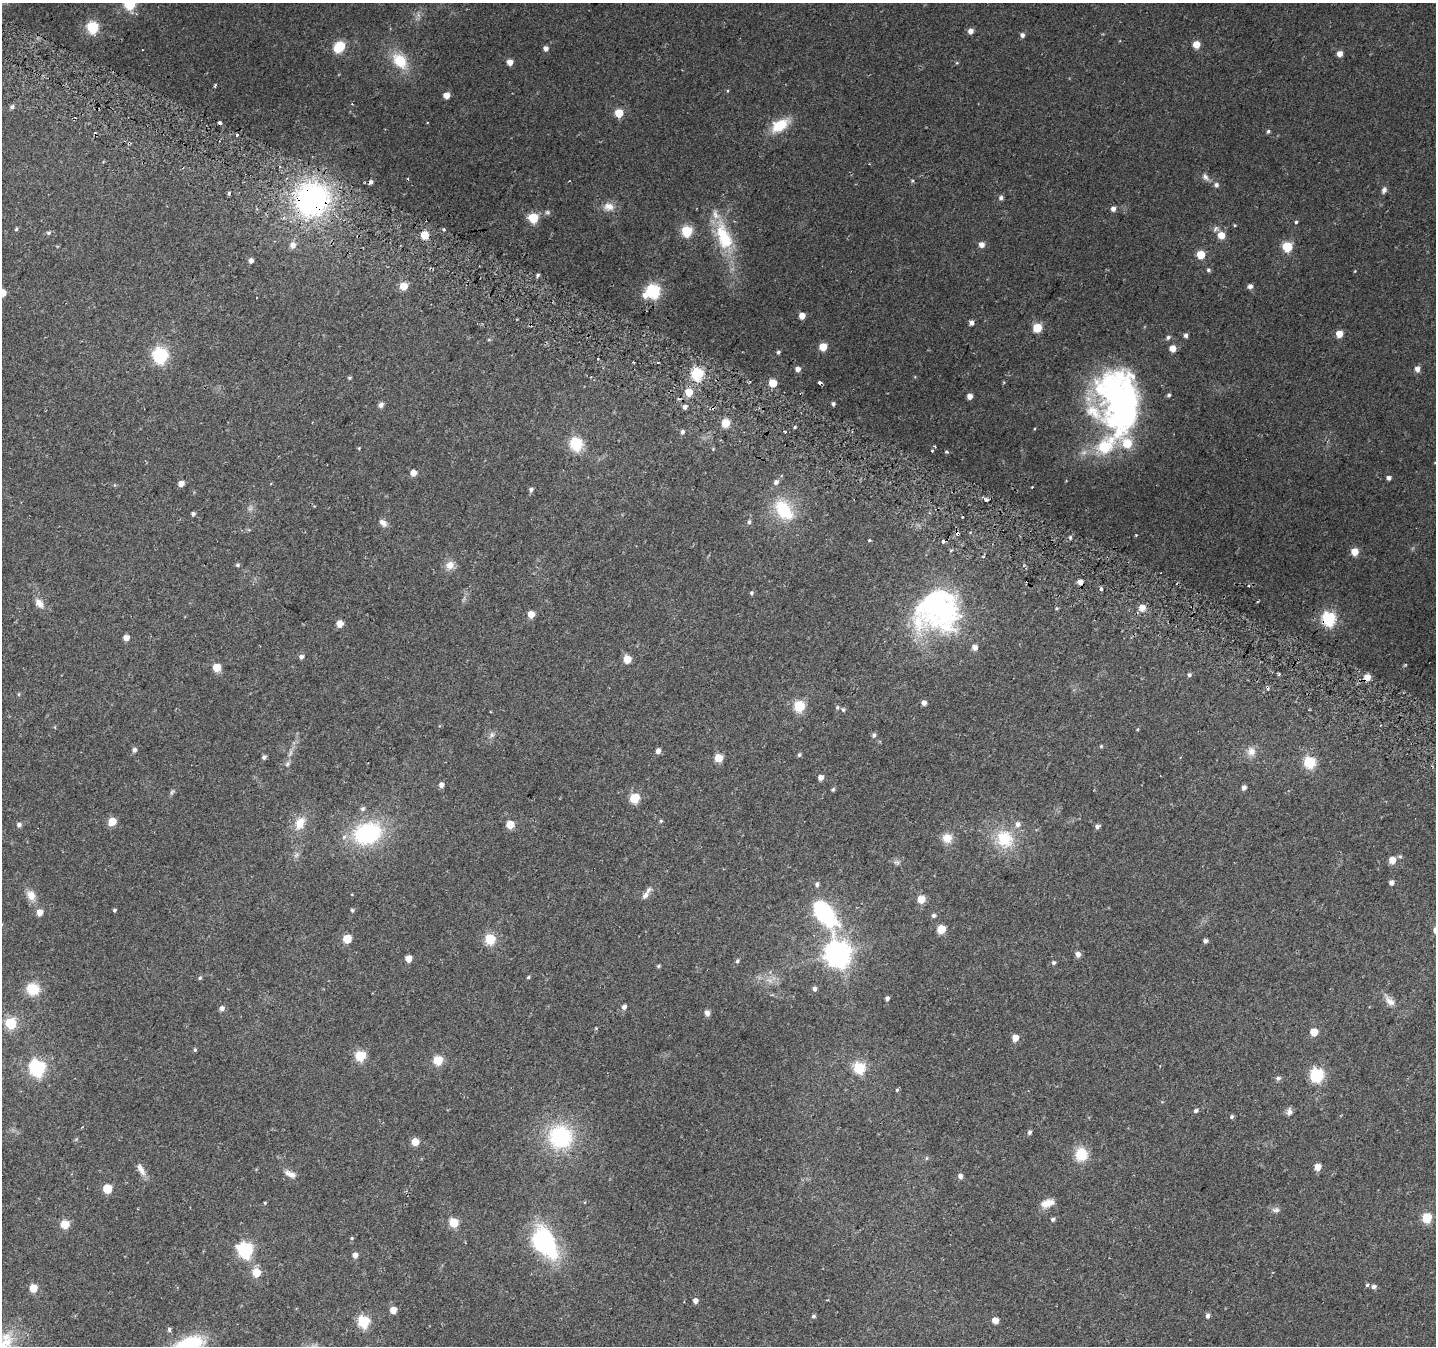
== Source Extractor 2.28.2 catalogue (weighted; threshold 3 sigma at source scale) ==
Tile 11 of 4 x 4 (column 3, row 3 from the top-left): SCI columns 2893-4326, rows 1640-2983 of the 5776 x 5902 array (HDU 1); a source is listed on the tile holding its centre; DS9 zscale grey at full resolution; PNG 1438 x 1348 px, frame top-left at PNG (2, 3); no overlay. Shown black and unused: <1% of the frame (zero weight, under 2 of 3 exposures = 2% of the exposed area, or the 3 px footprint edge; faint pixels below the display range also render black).
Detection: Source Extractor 2.28.2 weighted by HDU 2 'WHT'; one run over the whole footprint, this tile lists its part. Background 0.0525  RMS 0.012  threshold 0.0531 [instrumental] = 3 sigma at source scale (4.5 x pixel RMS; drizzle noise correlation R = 1.50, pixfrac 1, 0.0396/0.0396 arcsec/px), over >= 5 px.
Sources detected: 264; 2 too faint to see at this stretch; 2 inside a brighter object's white glare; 10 cosmic-ray / hot-pixel residue — not listed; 6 inside a brighter listed object's ellipse — not listed separately; the other 244 listed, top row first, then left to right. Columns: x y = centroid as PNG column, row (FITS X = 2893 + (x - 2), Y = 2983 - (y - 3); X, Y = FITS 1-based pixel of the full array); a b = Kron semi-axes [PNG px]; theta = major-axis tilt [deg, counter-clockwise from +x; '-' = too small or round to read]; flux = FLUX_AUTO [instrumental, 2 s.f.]
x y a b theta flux
130 3 6 6 - 120
92 27 6 6 - 130
970 31 5 5 - 7.3
1022 35 5 5 - 4.1
1196 44 5 5 - 20
339 47 8 5 46 78
546 48 5 4 - 5.4
1340 54 5 5 - 9.2
400 61 22 15 -51 32
510 62 5 4 - 11
957 63 5 3 - 1.1
216 85 4 3 - 2.1
447 95 5 5 - 13
12 107 5 5 - 2.8
619 113 5 5 - 35
220 122 3 3 - 13
427 122 3 2 - 1.2
780 125 20 11 31 34
1268 131 5 4 - 2
237 135 3 3 - 24
1205 177 12 7 -51 5.1
569 181 3 2 - 0.66
1216 185 7 6 - 3.1
1384 190 9 6 63 3.7
1001 198 5 5 - 3.5
312 199 34 31 59 260
609 207 15 11 -5 11
1113 209 5 5 - 5.4
547 212 6 6 - 2.3
533 218 6 5 - 65
1296 222 4 4 - 1.5
1235 225 4 4 - 1.1
1215 228 9 5 46 3.3
16 229 5 4 - 1.6
444 229 3 3 - 1.8
687 231 5 5 - 98
48 233 6 5 - 2.2
424 235 5 5 - 28
1221 235 5 5 - 19
724 237 44 19 -70 63
981 244 5 5 - 9.3
293 245 7 6 - 7.2
1287 246 5 5 - 69
1201 254 5 5 - 38
251 261 5 5 - 5.6
1208 270 5 5 - 2.2
1355 271 5 3 - 0.84
538 275 5 4 - 2.2
403 286 5 5 - 26
1250 286 5 5 - 5
653 291 6 6 - 200
2 293 5 5 - 21
645 295 7 7 - 9.2
802 315 5 4 - 12
972 323 5 5 - 5.3
1037 327 5 5 - 46
1339 334 5 5 - 18
1186 335 5 4 - 3.5
1168 337 6 5 - 2.6
489 340 5 3 - 1.2
823 347 5 5 - 29
1172 348 5 5 - 17
778 352 5 4 - 2.4
160 355 7 6 - 260
598 359 3 3 - 1.9
658 362 3 2 - 1.4
798 369 4 4 - 7.3
1417 369 6 5 - 6.9
697 374 6 5 - 170
591 377 3 2 - 2
349 378 5 4 - 1.6
750 382 5 3 - 1.6
773 383 5 5 - 36
820 383 4 3 - 6.2
1112 389 82 42 59 240
689 392 5 5 - 27
1169 395 5 4 - 2
970 396 4 4 - 8.2
679 399 4 3 - 1.9
833 404 4 4 - 2.8
381 405 6 5 - 4.9
685 407 5 5 - 4.1
726 423 5 5 - 35
795 427 4 4 - 1.3
682 432 5 4 - 3.3
1127 443 8 6 -66 44
576 444 6 6 - 160
935 446 3 2 - 1.5
359 448 4 3 - 1.1
713 449 4 3 - 0.9
932 451 3 3 - 2.5
413 473 5 5 - 12
1389 478 4 4 - 4.3
776 482 6 5 - 3.9
181 483 5 4 - 9.4
1032 487 3 2 - 1.5
531 489 5 5 - 3.2
986 500 5 4 - 3.6
784 510 24 15 -52 55
193 514 4 4 - 2.8
749 522 6 5 - 2.8
383 523 12 7 -39 5.9
1136 535 3 3 - 1.4
1070 537 6 4 72 2.1
869 540 3 3 - 1.2
1355 551 5 5 - 21
237 565 5 4 - 2
450 565 12 10 50 10
1080 582 5 4 - 8.6
1101 589 4 3 - 3.3
751 593 5 5 - 1.7
39 603 14 8 -49 9.3
1056 608 5 4 - 1.3
1142 608 8 8 - 8.3
938 609 37 33 31 310
531 614 5 5 - 20
1329 619 6 6 - 200
340 624 5 5 - 11
126 638 5 5 - 8.8
975 647 5 5 - 6.5
301 657 6 5 - 3.7
627 659 5 5 - 25
217 667 5 5 - 34
1279 674 5 3 - 1.4
1189 675 5 5 - 2.5
1367 678 5 5 - 14
1267 687 4 4 - 2.7
19 694 5 3 - 1.3
924 703 5 4 - 5.2
799 706 6 6 - 81
837 707 6 5 - 2
843 710 6 5 - 2.1
1138 729 5 3 - 1
491 735 9 8 - 4.5
874 735 6 5 - 2.5
1101 746 5 4 - 1.5
134 750 6 5 - 3.5
658 751 5 5 - 6
1251 751 14 12 -79 10
290 753 12 4 66 4.7
799 755 5 4 - 2.2
264 757 4 4 - 3.2
719 758 5 5 - 40
1309 762 6 6 - 110
287 764 8 5 50 2.8
820 777 5 4 - 7.1
441 785 5 5 - 5.9
1244 787 5 4 - 4.7
833 789 6 4 63 1.8
172 792 7 5 47 2.2
634 798 5 5 - 64
363 809 7 6 - 2.8
112 821 5 5 - 28
661 821 5 4 - 1.5
300 823 20 12 65 18
510 824 5 5 - 34
19 825 5 5 - 4
1097 827 6 5 - 3.5
367 833 28 21 18 120
947 838 10 10 - 15
1005 839 25 22 -58 46
296 855 10 5 54 3.3
1400 856 5 5 - 1.8
1392 860 5 5 - 19
896 863 10 5 -9 3.1
1391 883 5 4 - 5.4
817 884 6 5 - 3
31 895 13 10 -66 12
645 895 13 7 54 6.5
921 899 5 5 - 29
114 910 4 3 - 1.8
352 910 4 4 - 2
40 912 5 5 - 11
824 912 31 15 -52 140
933 916 5 5 - 2.8
941 929 5 5 - 38
347 939 5 5 - 37
490 939 5 5 - 81
1205 941 4 4 - 3.5
837 954 9 8 - 1200
1078 954 5 5 - 7.2
408 959 5 5 - 14
737 961 6 4 75 2
1054 963 5 4 - 2.6
658 966 5 4 - 1.6
528 977 4 3 - 1.5
200 978 6 5 - 1.8
33 989 14 12 -29 26
814 989 5 5 - 3.6
887 998 4 4 - 3.3
1389 1001 20 9 -48 9.1
624 1007 5 4 - 4.7
222 1008 5 5 - 4.9
707 1013 7 5 -70 4.8
11 1023 6 6 - 87
596 1028 5 4 - 1.1
1314 1032 5 5 - 18
1015 1038 5 5 - 13
195 1050 4 4 - 1.8
360 1056 5 5 - 81
438 1060 5 5 - 58
37 1068 7 6 - 300
859 1068 6 6 - 110
1316 1075 7 6 - 180
1278 1078 7 6 - 2.8
897 1090 5 4 - 1.5
1196 1111 5 4 - 2.9
1289 1112 10 7 82 4.6
1232 1117 5 4 - 2.3
82 1127 3 3 - 1.4
1029 1132 5 4 - 3.2
560 1137 26 25 - 100
415 1142 5 5 - 22
1081 1154 13 12 - 32
926 1158 6 4 88 1.5
1317 1167 5 5 - 14
141 1169 18 7 -62 8.2
290 1174 15 7 -21 8.1
960 1176 5 5 - 4.4
107 1189 6 6 - 42
265 1203 4 4 - 1.1
1047 1203 17 9 18 12
1276 1210 11 7 1 4.1
1427 1218 5 5 - 60
1053 1219 4 4 - 3
454 1222 5 5 - 56
65 1224 5 5 - 43
352 1238 5 4 - 1.4
542 1242 15 10 -53 330
245 1250 7 7 - 230
355 1255 5 5 - 6.8
256 1273 5 5 - 40
1367 1285 4 4 - 1.7
1373 1287 5 5 - 4
33 1288 5 5 - 29
695 1301 4 4 - 7
393 1310 5 5 - 14
813 1316 5 5 - 2.4
1207 1316 5 5 - 3.7
995 1320 5 5 - 14
363 1321 6 6 - 120
169 1330 5 5 - 2.7
5 1343 32 18 31 42
187 1346 32 15 23 95
Overlapping masked pixels (flux is a lower limit): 7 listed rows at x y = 312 199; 820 383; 726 423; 1080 582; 1329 619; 1367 678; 1267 687
Isophote crosses this tile's border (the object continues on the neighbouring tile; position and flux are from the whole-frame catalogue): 4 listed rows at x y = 130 3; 2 293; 5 1343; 187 1346